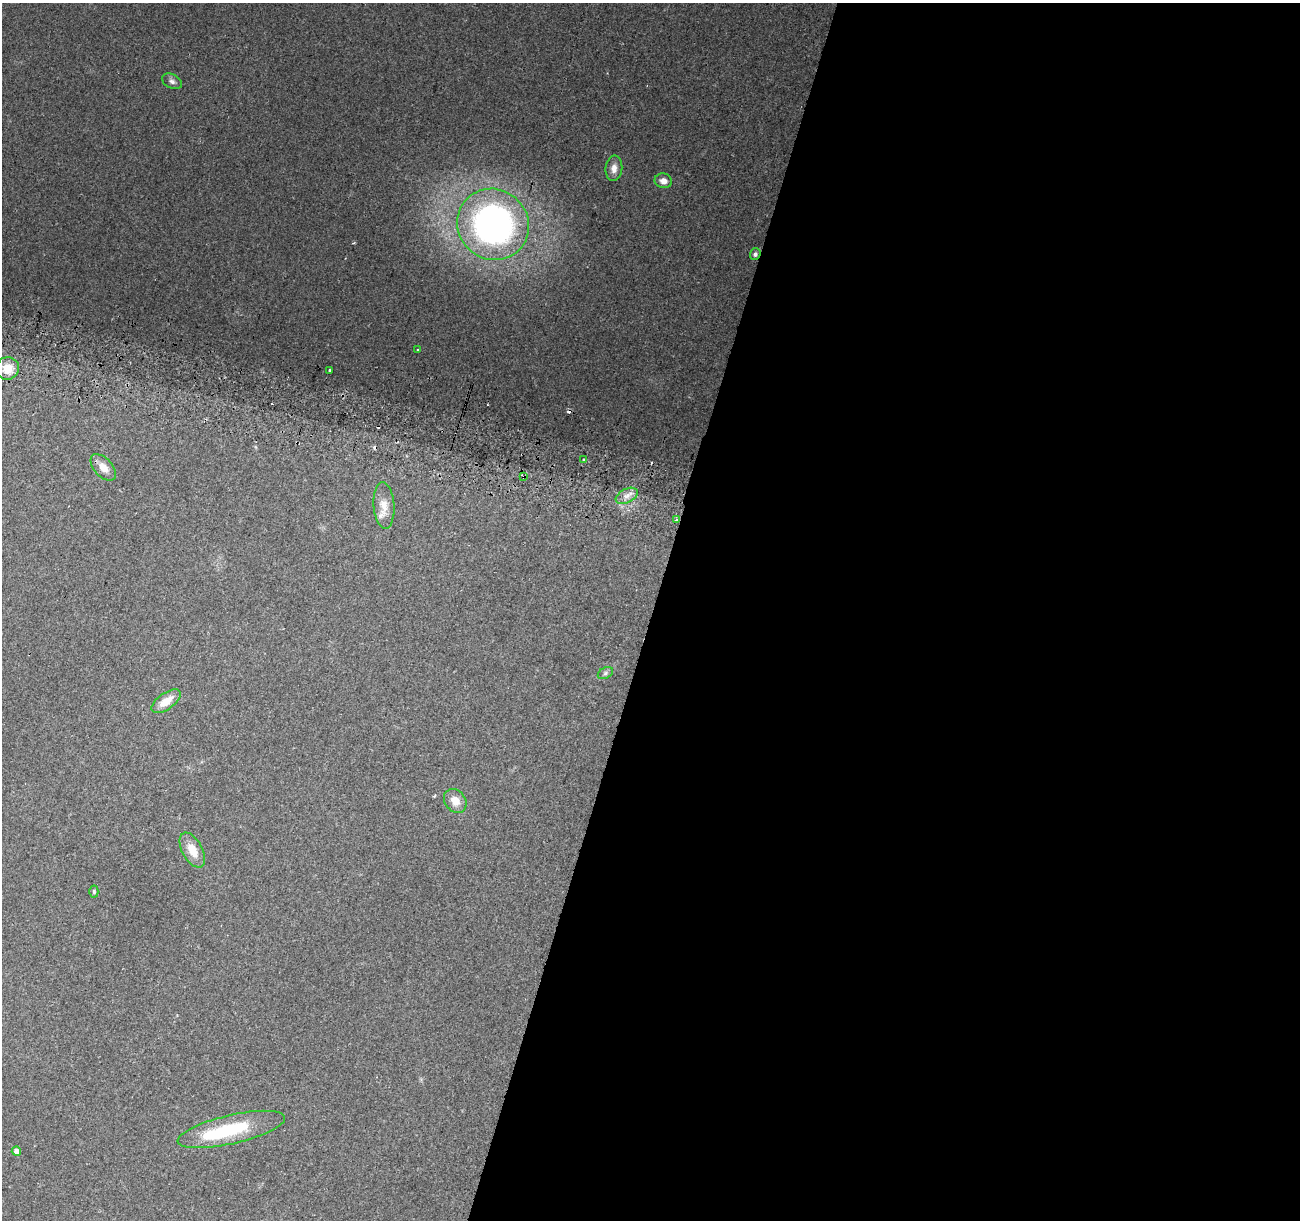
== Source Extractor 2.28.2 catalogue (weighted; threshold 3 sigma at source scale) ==
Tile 12 of 4 x 4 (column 4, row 3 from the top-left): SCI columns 3913-5210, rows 1533-2750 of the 5219 x 5440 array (HDU 1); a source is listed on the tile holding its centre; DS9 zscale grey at full resolution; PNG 1302 x 1222 px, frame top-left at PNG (2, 3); each listed source drawn as its Kron ellipse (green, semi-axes under 4 px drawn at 4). Shown black and unused: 50% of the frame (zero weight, under 2 of 3 exposures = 2% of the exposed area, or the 3 px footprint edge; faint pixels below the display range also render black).
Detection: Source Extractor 2.28.2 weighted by HDU 2 'WHT'; one run over the whole footprint, this tile lists its part. Background 0.227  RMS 0.014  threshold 0.0611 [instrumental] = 3 sigma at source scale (4.5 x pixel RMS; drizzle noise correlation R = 1.50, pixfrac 1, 0.0396/0.0396 arcsec/px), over >= 5 px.
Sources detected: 25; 1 inside a brighter object's white glare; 2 cosmic-ray / hot-pixel residue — neither listed nor drawn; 1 inside a brighter listed object's ellipse — not listed separately; the other 21 listed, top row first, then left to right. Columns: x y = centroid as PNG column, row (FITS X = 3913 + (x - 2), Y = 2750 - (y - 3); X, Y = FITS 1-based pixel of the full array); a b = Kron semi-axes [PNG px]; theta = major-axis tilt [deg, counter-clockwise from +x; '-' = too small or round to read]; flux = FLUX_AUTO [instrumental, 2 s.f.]
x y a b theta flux
172 81 10 7 -28 4.7
614 168 12 8 84 10
663 181 9 7 -12 9.4
493 224 37 35 -39 510
755 254 5 5 - 4.2
418 349 3 2 - 1.6
7 368 11 11 - 17
329 370 3 3 - 2
584 459 3 2 - 1.2
103 467 16 9 -48 12
523 477 4 3 - 5.9
627 496 12 7 26 8.6
384 506 23 10 -86 16
676 519 4 3 - 2.4
605 673 8 5 28 3.1
166 701 17 8 35 19
455 801 13 10 -49 14
192 850 19 10 -62 21
94 891 6 4 -88 1.9
231 1129 55 14 13 84
16 1151 4 4 - 7.6
Overlapping masked pixels (flux is a lower limit): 2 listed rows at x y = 523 477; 676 519
Isophote crosses this tile's border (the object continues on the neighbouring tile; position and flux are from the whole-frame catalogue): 1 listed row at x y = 7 368